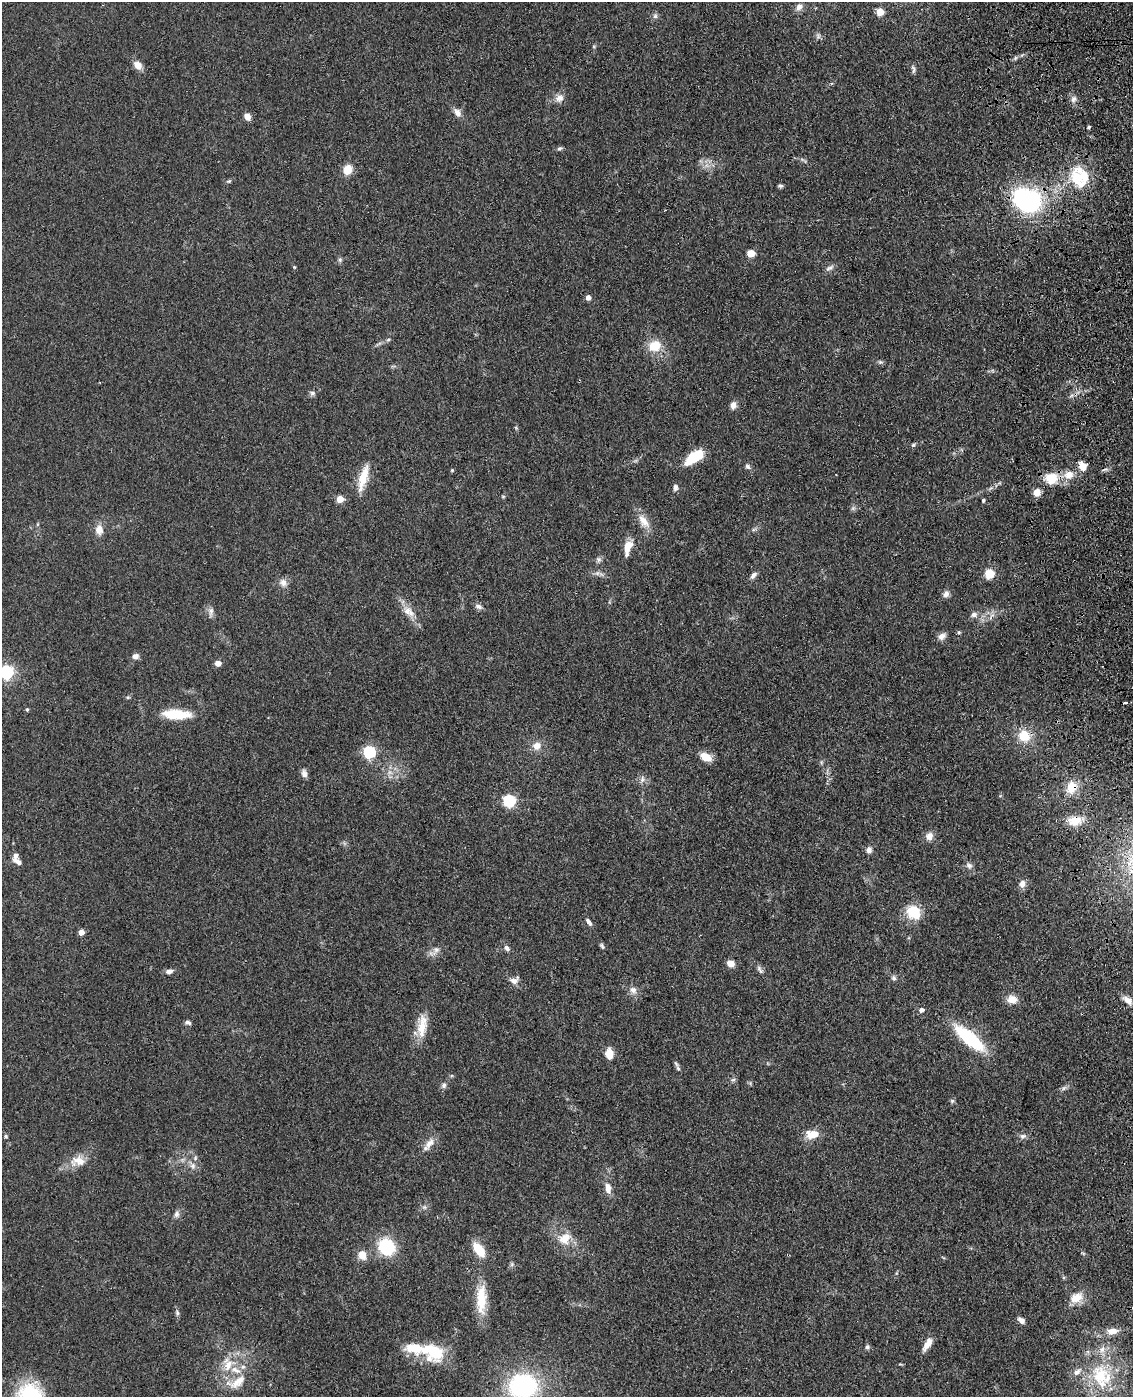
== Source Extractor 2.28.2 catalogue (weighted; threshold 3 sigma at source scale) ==
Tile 6 of 4 x 3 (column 2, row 2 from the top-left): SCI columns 1248-2378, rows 1547-2941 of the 4757 x 4590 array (HDU 1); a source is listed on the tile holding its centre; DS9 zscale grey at full resolution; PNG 1135 x 1399 px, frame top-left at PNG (2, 2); no overlay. Shown black and unused: <1% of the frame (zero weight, under 3 of 4 exposures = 6% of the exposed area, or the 3 px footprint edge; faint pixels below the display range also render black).
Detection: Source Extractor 2.28.2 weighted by HDU 2 'WHT'; one run over the whole footprint, this tile lists its part. Background 0.0701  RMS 0.006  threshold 0.0271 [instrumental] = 3 sigma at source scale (4.5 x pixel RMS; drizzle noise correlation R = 1.50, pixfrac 1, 0.05/0.05 arcsec/px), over >= 5 px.
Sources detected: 137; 1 too faint to see at this stretch — not listed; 8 inside a brighter listed object's ellipse — not listed separately; the other 128 listed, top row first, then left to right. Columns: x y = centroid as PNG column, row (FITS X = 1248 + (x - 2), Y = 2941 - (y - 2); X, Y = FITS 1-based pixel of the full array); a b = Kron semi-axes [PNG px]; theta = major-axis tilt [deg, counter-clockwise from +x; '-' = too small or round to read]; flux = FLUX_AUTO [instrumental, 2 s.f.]
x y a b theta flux
799 7 10 9 - 3.3
880 12 5 5 - 17
655 16 6 6 - 1.5
818 36 7 7 - 1.5
1015 58 6 4 71 0.95
138 65 10 8 -53 4.9
913 69 13 4 -80 1.5
559 98 13 10 36 4.3
1074 99 10 7 65 2.5
457 112 11 8 -53 3.6
247 116 8 7 - 4
1089 127 4 3 - 0.87
560 148 7 6 - 1.2
348 169 10 8 63 8.8
1079 178 28 26 -43 28
229 181 7 4 23 0.97
780 186 6 4 1 1.1
1026 200 31 24 -24 79
751 253 5 5 - 18
340 260 6 5 - 1.2
294 267 4 4 - 0.6
830 268 15 3 26 1.8
588 297 4 4 - 3.6
388 339 6 4 2 0.88
655 346 14 12 19 13
880 362 7 5 -19 1.2
312 393 8 6 0 1.6
733 405 9 7 79 2.9
516 428 5 4 - 0.74
913 445 6 4 43 0.89
697 455 20 13 18 11
748 466 7 6 - 1.6
1083 466 12 10 -59 5.4
452 470 4 4 - 0.68
363 478 36 10 74 12
1051 478 20 17 7 13
675 487 8 6 -82 2
1037 492 7 6 - 6.5
503 497 6 4 0 0.65
340 499 5 5 - 14
983 500 4 3 - 1
644 521 23 11 -55 7.5
99 530 14 10 -82 5.2
628 547 16 7 75 10
598 559 7 7 - 1.7
597 573 6 6 - 1.6
989 574 5 5 - 33
753 575 10 6 44 2.3
283 583 11 10 - 3.7
946 594 9 7 61 2.6
479 606 11 6 -22 2.1
407 611 13 12 - 5.6
211 612 15 6 84 2.6
974 615 9 7 -10 2.5
959 632 5 4 - 0.95
942 636 11 7 33 3.1
135 656 9 7 9 2.5
218 663 4 4 - 8.2
6 672 6 6 - 130
128 697 6 3 18 0.77
1125 703 5 3 - 0.91
27 709 5 4 - 0.89
176 714 31 10 -3 19
1024 736 15 14 - 12
537 746 12 11 - 5.2
369 752 5 5 - 85
706 757 15 9 -24 6.9
304 773 10 7 -76 2.5
642 779 10 5 83 1.9
1072 787 17 13 70 10
509 801 6 6 - 77
1075 821 14 10 10 11
929 836 10 9 - 4.2
869 850 8 7 - 2.6
18 862 12 5 -30 2.8
969 865 9 8 - 2.3
1022 884 10 7 84 3.6
913 912 18 15 -42 14
588 922 11 5 -51 1.9
81 932 4 4 - 7.5
602 946 8 5 -66 1.2
507 948 8 6 -50 2
436 950 15 8 57 3.5
730 963 5 5 - 13
759 969 12 5 -60 1.8
169 971 9 6 13 2.6
894 978 7 6 - 1.6
514 981 12 9 -2 3.3
633 990 11 9 -26 3.5
1012 999 12 10 -15 6.3
1128 1000 16 7 -39 4.3
921 1010 5 4 - 3.2
188 1022 8 5 -19 1.6
422 1026 33 12 83 12
969 1038 30 11 -40 49
609 1054 13 8 -83 6.6
678 1068 9 5 -71 1.6
733 1080 7 4 19 1
444 1085 8 7 - 1.8
1064 1088 8 5 44 1.5
952 1101 6 6 - 1.1
812 1134 15 9 3 9
6 1136 5 4 - 0.82
1023 1136 9 7 8 2.1
429 1143 16 9 43 5.2
78 1161 22 14 4 9.5
193 1166 9 8 - 2.8
608 1188 14 7 -81 4.8
424 1207 6 6 - 1.3
176 1214 9 7 75 2.2
565 1238 19 15 35 9.9
386 1247 15 13 -46 36
479 1249 13 7 -55 16
1083 1253 6 4 -19 0.71
362 1255 10 8 -74 6.7
512 1264 7 4 72 1
1076 1298 17 11 23 8.5
481 1299 38 12 89 17
177 1313 7 6 - 1.3
1021 1320 9 6 -40 2.7
1112 1331 14 8 4 5.1
927 1344 17 7 60 5.3
867 1347 6 6 - 1.3
433 1351 27 20 -36 27
228 1364 21 16 -90 14
1101 1376 38 27 -66 41
237 1382 32 14 26 12
523 1386 28 23 10 76
Overlapping masked pixels (flux is a lower limit): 3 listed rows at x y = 1083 466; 1072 787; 1075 821
Isophote crosses this tile's border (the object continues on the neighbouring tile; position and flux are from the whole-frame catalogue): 2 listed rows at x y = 6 672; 523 1386